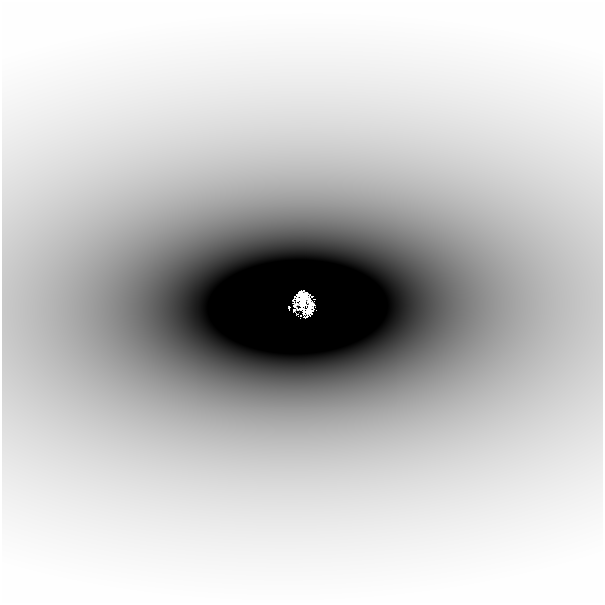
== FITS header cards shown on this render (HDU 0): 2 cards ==
NAXIS1  =                  601
NAXIS2  =                  601

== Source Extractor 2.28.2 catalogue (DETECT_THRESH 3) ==
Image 601 x 601 px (HDU 0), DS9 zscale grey, 1 PNG px = 1 image px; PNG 605 x 605 px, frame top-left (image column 1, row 601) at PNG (2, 0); no overlay
Background -6.90e-04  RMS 6.6e-05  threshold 1.97e-04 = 3 sigma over >= 5 px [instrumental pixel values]
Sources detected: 4; all 4 listed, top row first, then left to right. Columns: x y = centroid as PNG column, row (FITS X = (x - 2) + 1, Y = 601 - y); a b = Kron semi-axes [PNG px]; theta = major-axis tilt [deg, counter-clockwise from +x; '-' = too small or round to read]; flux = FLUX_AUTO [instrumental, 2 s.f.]
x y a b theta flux
302 295 16 14 38 0.39
303 302 9 4 62 0.54
311 305 6 5 - 0.33
308 310 9 7 14 0.5